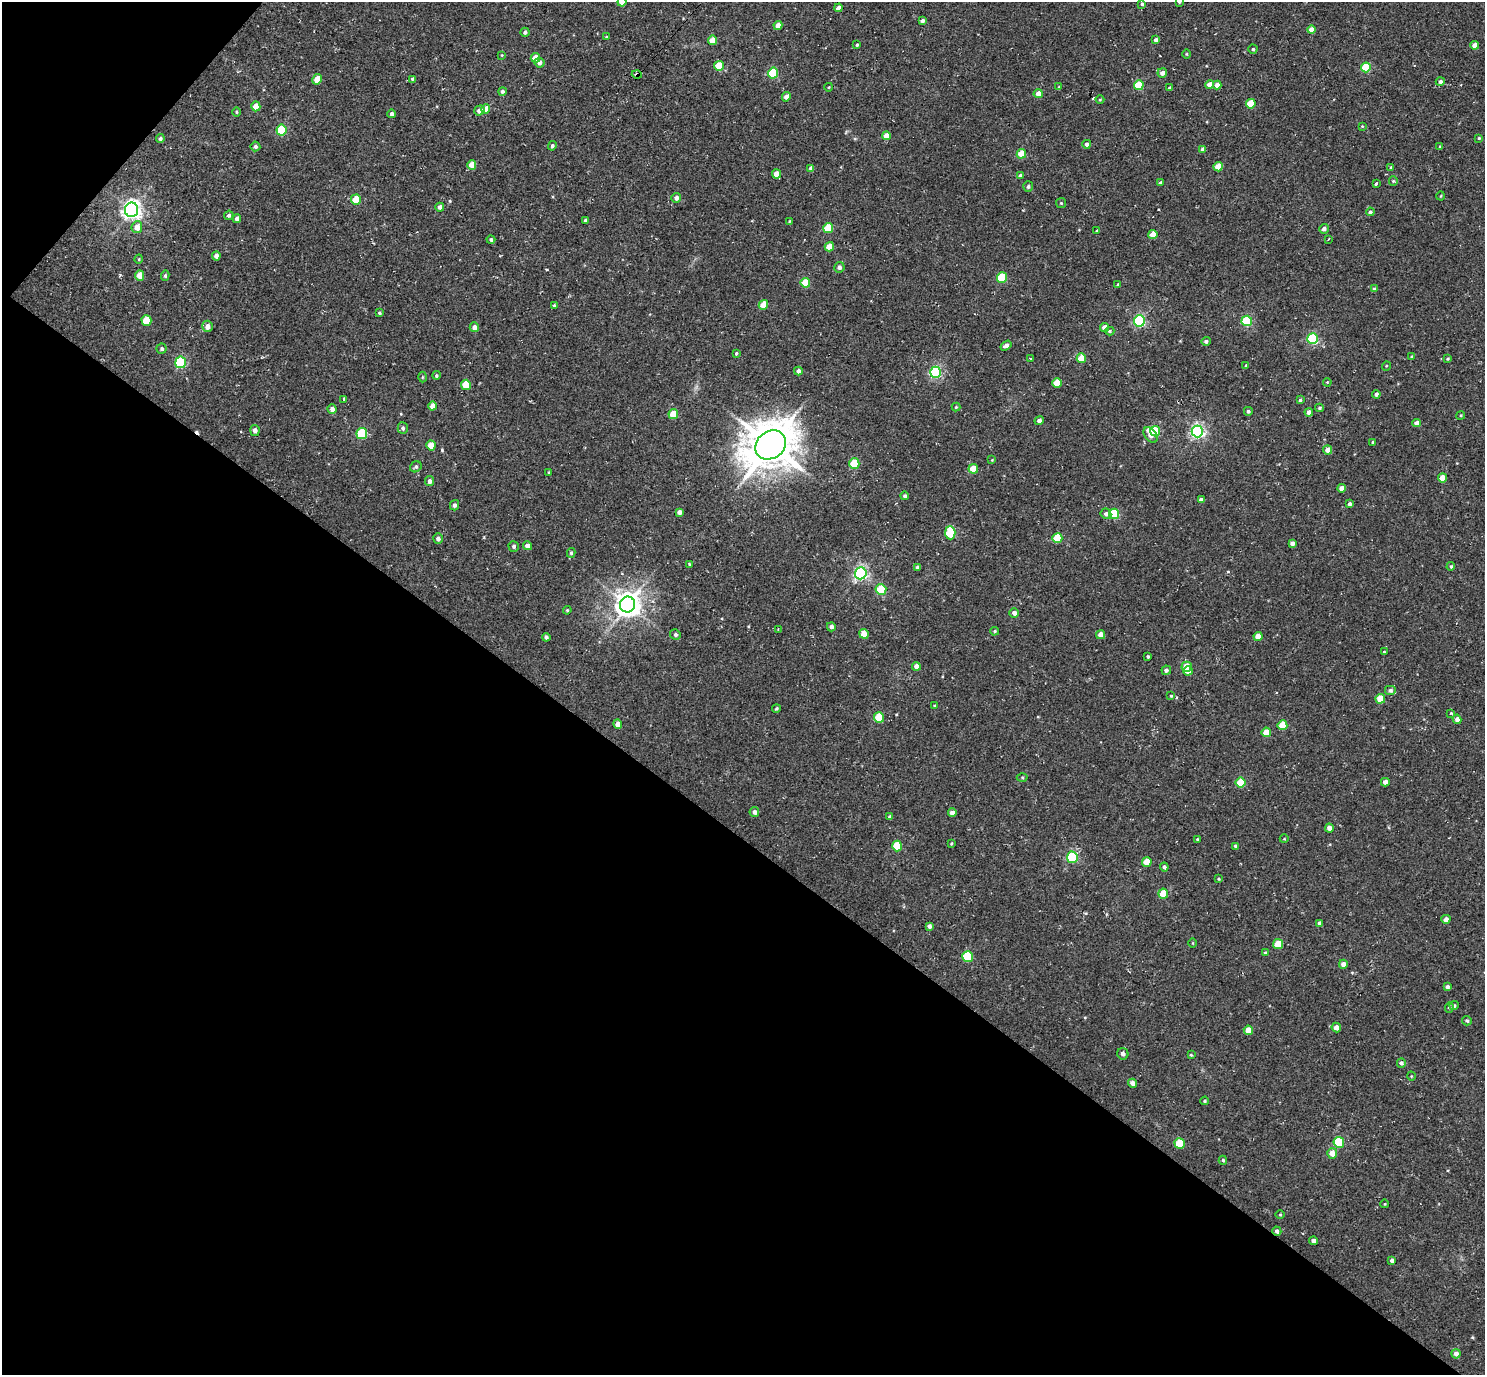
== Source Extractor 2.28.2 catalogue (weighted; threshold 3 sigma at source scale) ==
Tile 9 of 4 x 4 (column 1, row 3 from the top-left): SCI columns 40-1522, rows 1571-2943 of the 5972 x 5985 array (HDU 1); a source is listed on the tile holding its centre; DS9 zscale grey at full resolution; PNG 1487 x 1377 px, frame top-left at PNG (2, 2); each listed source drawn as its Kron ellipse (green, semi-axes under 4 px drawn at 4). Shown black and unused: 41% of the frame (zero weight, under 2 of 3 exposures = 3% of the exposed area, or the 3 px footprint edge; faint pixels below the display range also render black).
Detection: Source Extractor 2.28.2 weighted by HDU 2 'WHT'; one run over the whole footprint, this tile lists its part. Background 0.0401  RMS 0.011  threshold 0.0506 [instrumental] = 3 sigma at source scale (4.5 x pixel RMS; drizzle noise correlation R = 1.50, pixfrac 1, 0.05/0.05 arcsec/px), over >= 5 px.
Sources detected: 249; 3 cosmic-ray / hot-pixel residue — neither listed nor drawn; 1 inside a brighter listed object's ellipse — not listed separately; the other 245 listed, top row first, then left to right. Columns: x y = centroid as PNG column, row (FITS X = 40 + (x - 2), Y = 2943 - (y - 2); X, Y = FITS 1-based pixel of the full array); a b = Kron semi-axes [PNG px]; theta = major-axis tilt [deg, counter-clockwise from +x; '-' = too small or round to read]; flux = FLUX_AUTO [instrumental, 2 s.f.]
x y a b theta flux
622 2 4 4 - 13
1179 2 4 3 - 1.4
1142 4 3 3 - 1.5
839 8 4 4 - 5.4
922 21 4 3 - 2.9
778 25 4 4 - 9
1311 30 4 4 - 12
525 32 4 4 - 2.7
607 37 4 3 - 1.5
712 40 5 4 - 17
1156 40 4 3 - 3
857 45 3 3 - 1.5
1475 45 4 4 - 7
1253 49 4 4 - 1.8
1186 54 4 3 - 0.89
502 55 4 2 - 0.77
535 58 5 4 - 14
539 63 5 5 - 4.8
719 66 5 5 - 26
1366 67 5 4 - 42
773 73 5 5 - 62
1162 73 5 4 - 5.2
637 75 5 3 - 26
317 79 5 4 - 13
412 79 3 3 - 2.9
1440 82 4 4 - 3.1
1139 85 5 5 - 42
1210 85 4 4 - 8.3
1217 85 4 4 - 7.8
829 87 4 3 - 0.84
1059 87 3 3 - 1.2
1170 88 4 3 - 2.1
502 91 4 4 - 3
1038 93 4 4 - 7.9
786 97 4 4 - 6.2
1100 100 4 3 - 1
1251 104 5 4 - 25
256 106 5 4 - 14
486 109 5 4 - 16
479 110 5 4 - 5
237 112 4 3 - 1.1
392 114 4 4 - 2.8
1362 126 4 3 - 0.92
281 130 5 5 - 53
886 136 4 4 - 9.8
1479 138 4 4 - 1.1
160 139 4 4 - 2.1
1087 144 4 4 - 4.5
255 146 5 5 - 2.5
552 146 5 4 - 2.1
1440 146 4 3 - 1
1203 149 4 4 - 4.1
1021 154 5 4 - 20
472 165 5 4 - 12
1218 167 5 4 - 18
1390 167 3 3 - 1.9
811 168 4 4 - 3.6
776 174 4 4 - 14
1020 176 4 3 - 2.8
1393 181 4 4 - 1.2
1161 183 4 3 - 2.2
1377 183 4 3 - 7.6
1028 186 5 5 - 2.3
1440 196 4 3 - 0.86
676 198 5 5 - 4.2
356 200 5 5 - 26
1061 203 5 5 - 1.3
440 207 4 4 - 3.8
131 210 7 6 - 560
1370 212 4 4 - 2.5
229 215 5 4 - 2
237 218 4 4 - 3.4
585 220 3 3 - 1.4
789 221 3 2 - 0.79
137 227 6 5 - 11
828 228 5 5 - 38
1324 229 5 5 - 4
1097 231 3 2 - 1.3
1153 234 4 4 - 17
1328 239 3 2 - 1.6
491 240 4 4 - 2.3
829 247 5 4 - 17
216 256 4 4 - 4.6
139 259 5 3 - 0.87
839 267 5 5 - 3.6
140 275 5 4 - 15
165 276 5 4 - 1.7
1002 278 5 5 - 50
805 283 5 5 - 27
1118 285 3 3 - 1.7
1374 289 4 4 - 2.8
554 305 4 3 - 1.6
763 305 5 4 - 17
379 313 4 3 - 1.4
146 321 5 5 - 30
1140 321 5 5 - 150
1247 321 5 5 - 85
207 326 6 5 - 5.5
474 327 5 4 - 5
1104 327 4 4 - 6.6
1110 331 4 4 - 1.5
1313 339 5 5 - 110
1206 341 4 4 - 2.7
1006 345 6 4 33 4
162 349 5 5 - 2.2
736 353 4 3 - 1.5
1412 357 4 3 - 1.7
1081 358 5 4 - 18
1031 359 3 3 - 1.8
1448 359 3 3 - 1.3
180 362 6 5 - 100
1246 365 3 3 - 1.2
1386 366 5 3 - 0.85
798 371 4 4 - 3.6
935 372 5 5 - 150
436 375 4 4 - 1.3
422 377 5 3 - 0.98
1327 382 4 3 - 0.91
1057 383 5 4 - 22
466 385 5 5 - 26
1376 394 4 4 - 3.1
344 399 4 3 - 3.6
1300 400 4 3 - 1.9
433 406 4 4 - 7.2
956 407 4 4 - 1.2
1319 408 4 4 - 1.4
332 409 4 4 - 4.8
1248 411 4 4 - 2.1
1309 412 4 4 - 4.7
673 414 5 5 - 24
1461 415 4 3 - 1.1
1039 420 4 4 - 3.5
1417 423 4 4 - 6.4
403 428 6 5 - 2.4
255 430 5 4 - 4.9
1155 431 5 5 - 27
1197 431 6 6 - 270
362 433 5 5 - 71
1150 435 9 5 -52 9.9
1373 442 3 3 - 1.7
431 445 5 4 - 14
771 445 16 13 37 4300
1328 450 4 4 - 7.7
992 460 4 4 - 0.87
854 464 5 5 - 45
416 467 6 5 - 2.1
973 469 5 4 - 19
549 472 4 3 - 1.1
1442 478 4 4 - 16
429 481 5 4 - 3.8
1342 488 4 4 - 7.5
905 496 4 4 - 2.4
1201 500 4 4 - 4.3
1350 504 4 3 - 2.8
454 505 5 4 - 2.9
679 512 4 4 - 3.8
1106 514 5 5 - 3.6
1114 514 5 5 - 58
950 533 6 5 - 54
438 538 5 4 - 3.9
1057 538 5 5 - 37
1292 543 4 4 - 4.5
514 546 5 5 - 2.2
527 546 4 4 - 6.7
571 553 5 4 - 1.9
689 564 3 3 - 0.97
1451 566 4 4 - 1.7
917 567 4 3 - 2
861 573 6 5 - 240
881 589 5 5 - 45
628 605 8 7 - 1200
567 610 4 4 - 1.2
1014 613 4 4 - 4.5
831 627 4 4 - 3.4
778 629 2 2 - 0.99
994 631 4 4 - 1.4
864 634 5 4 - 12
675 635 5 5 - 2.4
1100 635 4 4 - 7.1
1258 636 4 4 - 14
546 637 4 3 - 3
1384 652 3 2 - 0.81
1148 657 3 3 - 1.4
916 666 4 4 - 6.5
1186 667 5 5 - 16
1166 670 5 4 - 3.1
1188 671 4 4 - 14
1390 690 6 5 - 2.9
1171 696 4 4 - 1.1
1380 699 5 4 - 18
934 706 3 2 - 0.9
776 709 4 3 - 1.2
1451 713 3 3 - 1.9
879 717 5 5 - 37
1457 719 4 4 - 5.6
618 724 5 4 - 8.8
1282 725 5 5 - 22
1266 732 4 4 - 15
1022 778 5 3 - 1.2
1385 782 4 4 - 6.4
1240 783 5 5 - 33
754 812 5 5 - 3.9
952 813 4 4 - 5.8
890 817 4 3 - 2.3
1329 828 4 4 - 5
1197 839 3 3 - 0.89
1284 839 4 3 - 0.76
951 843 4 3 - 1.1
897 846 5 5 - 34
1236 846 4 4 - 2.5
1072 857 5 5 - 100
1147 862 5 4 - 19
1164 867 4 4 - 2.6
1218 879 3 3 - 1.1
1163 894 5 4 - 20
1446 919 4 4 - 6.2
1320 923 4 4 - 4.5
929 926 4 4 - 2.9
1192 943 5 3 - 0.85
1278 944 5 5 - 20
1265 953 4 4 - 1.5
968 957 5 5 - 64
1343 964 4 4 - 6.3
1447 987 4 3 - 2.6
1454 1006 4 4 - 2.2
1449 1007 5 4 - 1.6
1467 1021 5 4 - 2.1
1336 1027 5 4 - 6.3
1248 1030 4 4 - 12
1123 1054 6 5 - 4.1
1191 1055 3 3 - 1
1401 1063 4 4 - 3.1
1411 1076 4 3 - 0.83
1132 1083 4 4 - 5.2
1205 1101 4 3 - 1.4
1339 1142 5 5 - 69
1180 1144 5 5 - 41
1332 1153 5 5 - 9.9
1223 1160 4 4 - 1.5
1385 1204 4 3 - 0.77
1280 1215 5 3 - 0.94
1277 1231 5 4 - 3.4
1314 1241 4 4 - 4.6
1392 1260 4 4 - 3
1456 1354 4 4 - 5.4
Overlapping masked pixels (flux is a lower limit): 2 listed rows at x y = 637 75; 1277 1231
Isophote crosses this tile's border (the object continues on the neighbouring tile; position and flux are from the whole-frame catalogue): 2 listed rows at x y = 622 2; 1179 2